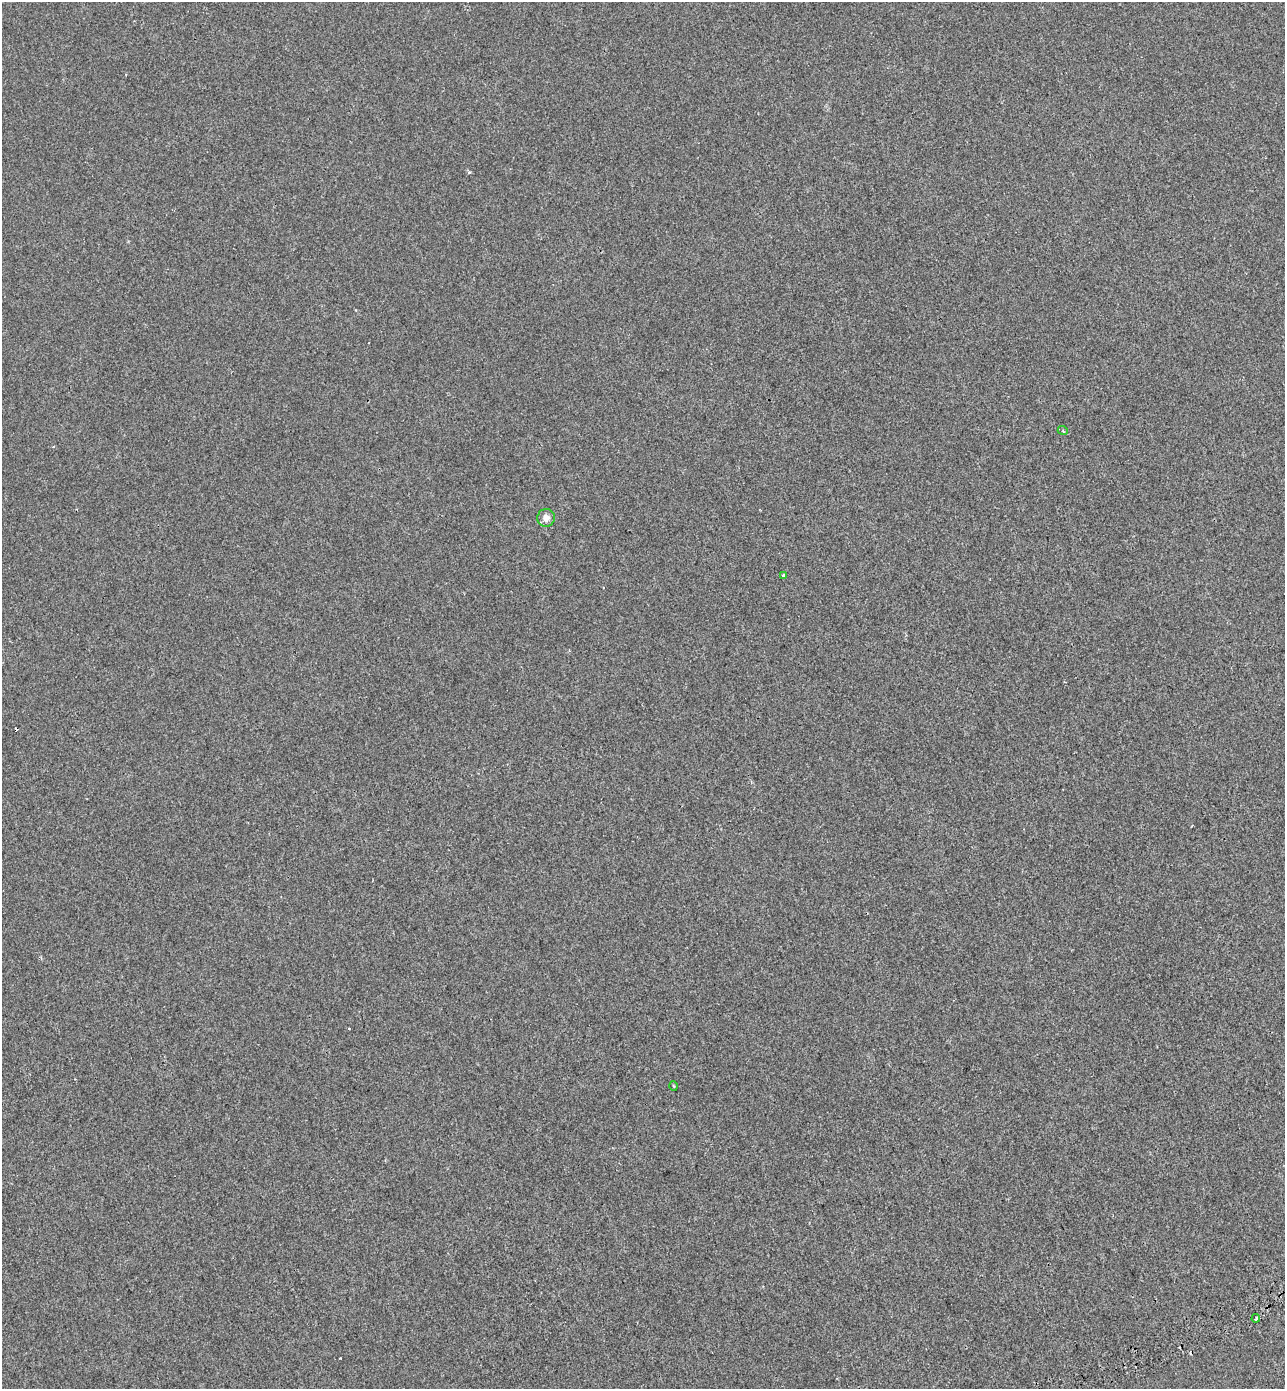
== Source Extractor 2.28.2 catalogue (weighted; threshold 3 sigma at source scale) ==
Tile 6 of 4 x 4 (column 2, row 2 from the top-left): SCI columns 1534-2816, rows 2868-4254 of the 5579 x 5738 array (HDU 1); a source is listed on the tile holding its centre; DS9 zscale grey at full resolution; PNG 1287 x 1391 px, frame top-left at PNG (2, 2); each listed source drawn as its Kron ellipse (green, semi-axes under 4 px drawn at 4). Shown black and unused: <1% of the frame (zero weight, under 2 of 3 exposures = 7% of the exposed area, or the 3 px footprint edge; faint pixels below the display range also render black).
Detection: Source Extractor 2.28.2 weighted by HDU 2 'WHT'; one run over the whole footprint, this tile lists its part. Background -1.84e-04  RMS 0.0045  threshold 0.0203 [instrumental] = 3 sigma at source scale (4.5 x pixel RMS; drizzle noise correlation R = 1.50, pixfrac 1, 0.0396/0.0396 arcsec/px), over >= 5 px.
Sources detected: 7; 2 cosmic-ray / hot-pixel residue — neither listed nor drawn; the other 5 listed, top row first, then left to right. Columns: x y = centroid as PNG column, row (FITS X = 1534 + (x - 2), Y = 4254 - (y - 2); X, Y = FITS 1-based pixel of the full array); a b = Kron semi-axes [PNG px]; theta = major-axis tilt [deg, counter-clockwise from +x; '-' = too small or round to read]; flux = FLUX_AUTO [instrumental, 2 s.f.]
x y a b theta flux
1063 431 5 3 - 0.48
546 518 9 8 - 3.2
783 575 3 3 - 1.1
674 1086 5 3 - 0.39
1256 1318 4 3 - 1.1